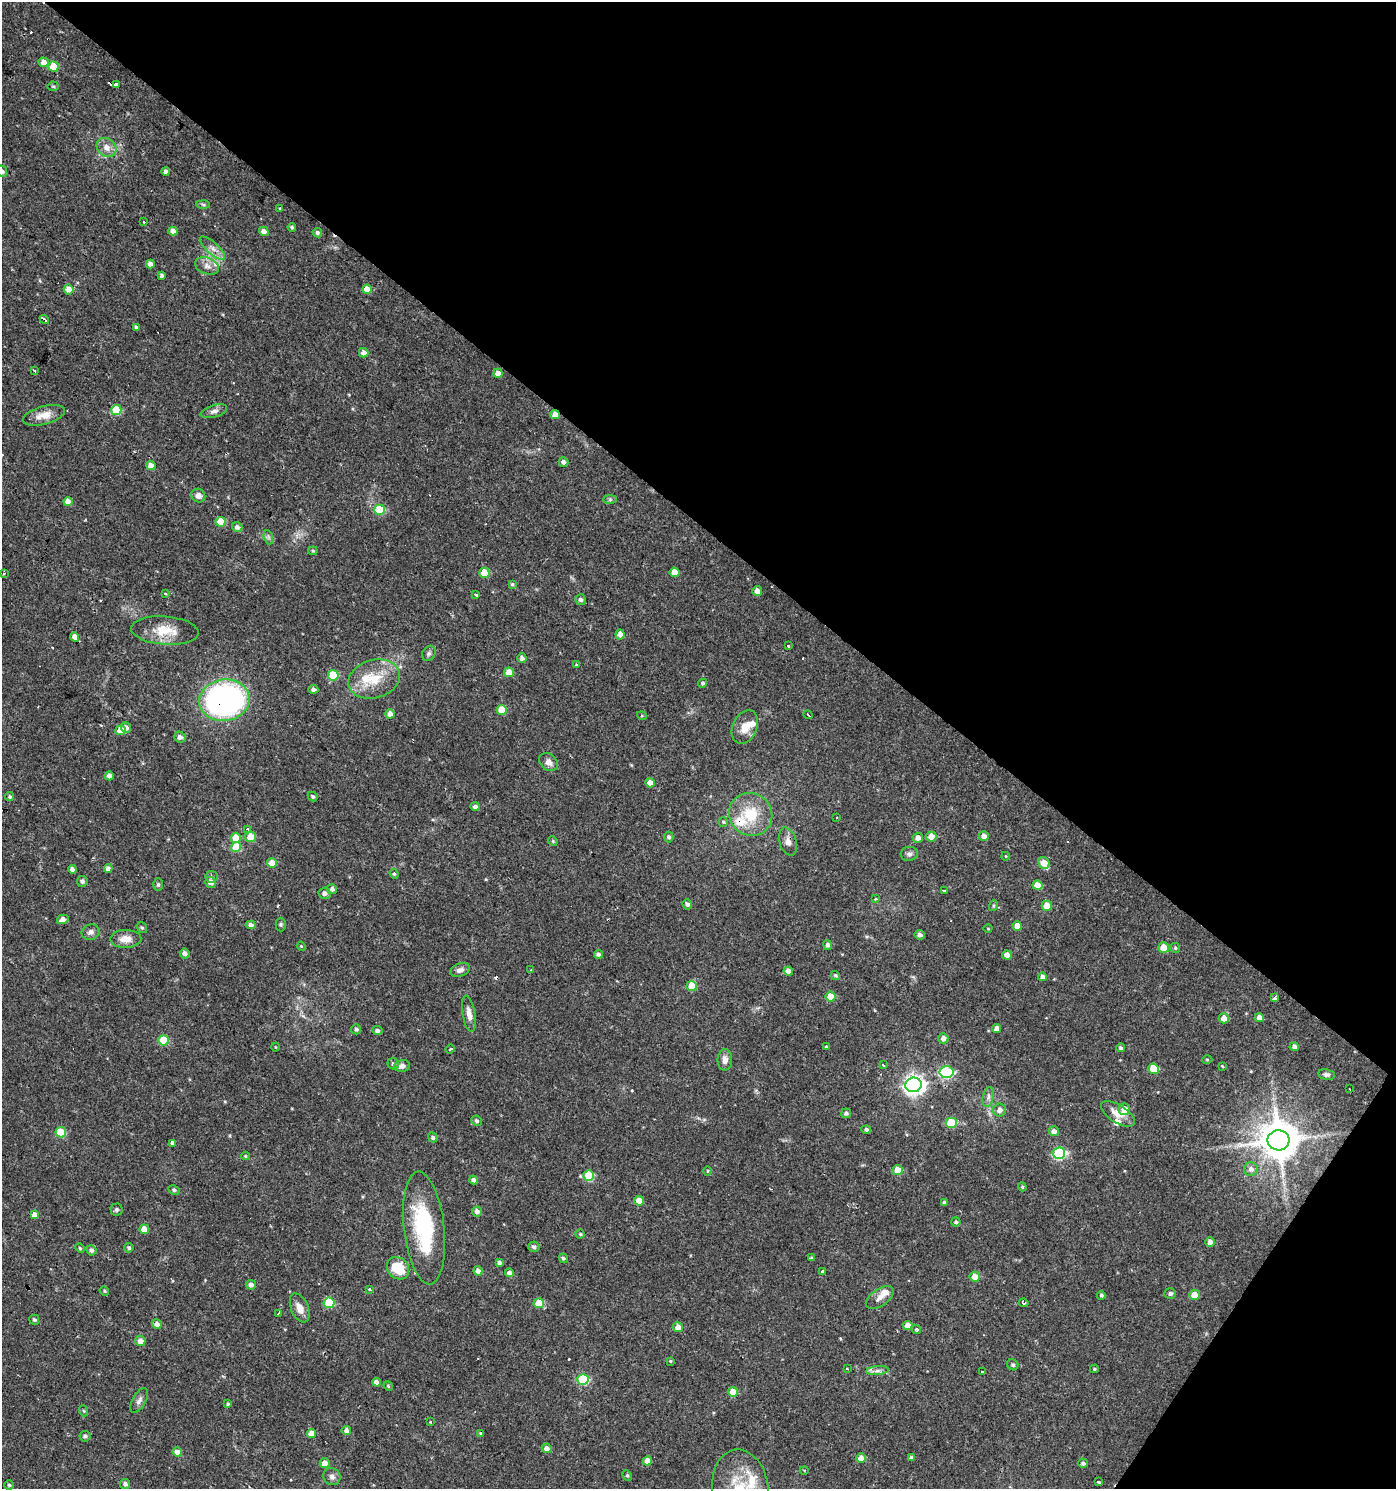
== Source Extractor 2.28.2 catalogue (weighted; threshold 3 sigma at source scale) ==
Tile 8 of 4 x 4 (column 4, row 2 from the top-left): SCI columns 4360-5753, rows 2980-4466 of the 5999 x 5954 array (HDU 1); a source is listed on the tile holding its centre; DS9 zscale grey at full resolution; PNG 1398 x 1491 px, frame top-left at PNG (2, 2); each listed source drawn as its Kron ellipse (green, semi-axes under 4 px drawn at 4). Shown black and unused: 38% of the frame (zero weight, under 2 of 3 exposures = <1% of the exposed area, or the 3 px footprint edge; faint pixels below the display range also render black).
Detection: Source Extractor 2.28.2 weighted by HDU 2 'WHT'; one run over the whole footprint, this tile lists its part. Background 0.0337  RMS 0.0035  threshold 0.0159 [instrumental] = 3 sigma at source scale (4.5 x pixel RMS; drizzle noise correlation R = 1.50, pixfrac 1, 0.0396/0.0396 arcsec/px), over >= 5 px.
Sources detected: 266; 1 inside a brighter object's white glare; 9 cosmic-ray / hot-pixel residue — neither listed nor drawn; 8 inside a brighter listed object's ellipse — not listed separately; the other 248 listed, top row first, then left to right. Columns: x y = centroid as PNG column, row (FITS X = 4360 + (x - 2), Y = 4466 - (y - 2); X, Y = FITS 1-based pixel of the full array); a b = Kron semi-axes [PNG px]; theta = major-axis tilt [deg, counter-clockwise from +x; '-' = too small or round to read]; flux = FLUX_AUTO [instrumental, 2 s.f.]
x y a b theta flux
44 62 5 4 - 2.2
53 67 5 5 - 7.5
116 85 3 3 - 3.1
53 86 5 5 - 0.52
107 147 10 9 - 2.8
2 171 6 5 - 1.3
166 171 4 4 - 0.95
203 205 6 4 -2 0.59
279 208 3 3 - 0.85
144 222 3 2 - 0.5
292 227 4 4 - 0.59
173 231 4 4 - 2.1
264 231 5 4 - 2
317 233 5 4 - 0.73
212 248 16 6 -43 2.3
150 264 4 4 - 1.7
207 266 12 8 -20 2.3
162 275 4 4 - 0.86
69 289 5 4 - 2.8
367 289 5 4 - 4.3
44 319 5 3 - 3
136 327 4 3 - 0.53
364 353 5 4 - 1.9
34 370 3 3 - 1.9
498 373 4 4 - 2.4
116 410 5 5 - 13
214 411 13 6 16 1.5
555 414 5 4 - 2.6
44 415 21 9 15 4.2
563 462 5 4 - 1.3
151 466 4 4 - 3.5
198 496 7 6 - 1.9
610 499 7 4 0 0.58
68 501 4 4 - 2.7
380 510 5 5 - 15
221 522 5 5 - 8.8
237 527 5 5 - 1.4
268 537 7 4 -71 0.83
313 551 4 4 - 0.4
675 572 5 5 - 4.9
484 573 5 5 - 6.3
3 574 3 3 - 0.47
512 584 4 4 - 0.47
757 591 5 4 - 2.2
165 594 3 3 - 1.1
475 594 3 3 - 4.6
581 600 5 5 - 1
165 631 34 14 -4 8.1
620 634 5 4 - 2
75 637 4 4 - 2.6
788 646 3 2 - 0.33
429 653 8 6 58 0.85
522 658 5 4 - 1.2
576 665 3 3 - 1.8
509 672 5 5 - 4.1
333 675 5 5 - 12
374 679 26 19 16 11
703 683 4 4 - 0.61
313 689 5 4 - 1.1
224 700 25 20 8 97
502 710 5 5 - 6.6
390 714 4 4 - 2.7
808 715 5 2 - 0.94
642 716 5 3 - 0.3
745 727 17 12 65 4.7
126 728 6 5 - 1.6
120 730 5 5 - 5.7
180 737 6 5 - 1.4
549 762 10 8 -45 1.9
109 776 4 4 - 1.8
650 783 4 4 - 3.3
313 796 5 4 - 0.65
10 797 4 4 - 0.49
475 807 5 4 - 1.3
751 814 22 21 - 12
836 818 3 3 - 0.66
723 822 4 4 - 0.58
248 829 4 3 - 0.39
931 836 5 5 - 4
984 836 5 4 - 2
251 837 5 5 - 3.9
669 837 5 5 - 0.82
236 838 5 5 - 6.2
918 838 5 5 - 1.9
553 841 5 4 - 0.4
788 842 14 8 -74 2.3
236 847 5 5 - 10
909 854 8 7 - 1.2
1005 856 4 3 - 0.28
272 863 5 4 - 5.2
1044 863 6 5 - 4.2
108 868 4 4 - 1.5
72 869 4 4 - 1.2
394 874 5 4 - 0.42
211 877 6 6 - 0.68
82 881 5 5 - 0.95
211 882 5 5 - 2.1
158 885 6 5 - 0.69
1037 885 5 4 - 4.7
332 889 5 5 - 1.2
944 891 3 3 - 2.3
325 893 6 5 - 1.3
875 899 3 3 - 0.52
687 904 5 4 - 1
993 906 5 3 - 0.42
1047 906 5 5 - 5.2
63 919 6 4 15 1.7
281 924 7 5 -89 0.62
251 925 5 4 - 1.1
1017 926 5 4 - 3.4
142 928 6 4 -54 0.57
988 929 4 3 - 0.28
91 932 9 7 19 1.5
920 935 5 5 - 1.1
126 939 15 9 1 3.9
827 945 5 4 - 0.97
301 946 4 3 - 0.34
1164 948 5 5 - 6.4
1175 948 5 5 - 0.54
185 953 5 4 - 1.3
598 954 4 4 - 1.1
1007 955 5 4 - 2.4
460 970 10 6 19 1.6
531 970 3 3 - 0.48
788 971 4 4 - 1.9
835 975 5 4 - 0.57
1042 977 4 4 - 1.5
692 986 5 5 - 8.1
831 997 5 5 - 6.2
1275 998 3 3 - 4.9
469 1014 18 6 -80 2.7
1224 1018 5 5 - 3.1
1259 1018 4 4 - 2.2
356 1029 5 5 - 0.8
997 1029 4 4 - 2.1
377 1031 5 4 - 1
943 1038 5 5 - 1.9
163 1040 5 5 - 13
275 1047 4 3 - 0.27
826 1047 3 3 - 0.42
1294 1047 4 4 - 1.1
1121 1048 4 4 - 0.78
450 1049 5 3 - 0.49
725 1060 11 7 89 2.3
1207 1060 5 3 - 0.4
393 1064 6 5 - 0.9
883 1065 4 3 - 0.42
402 1066 8 6 13 1.8
1222 1066 3 3 - 0.45
1153 1069 5 5 - 9.4
947 1072 7 6 - 29
1327 1075 8 5 -10 1
914 1085 8 7 - 200
1349 1089 3 2 - 0.29
988 1097 10 5 77 1.3
1124 1109 6 5 - 4.2
1000 1110 6 6 - 1.7
846 1113 5 4 - 0.9
1118 1114 19 9 -32 4.1
476 1121 5 5 - 0.7
951 1123 5 5 - 13
866 1130 5 4 - 0.81
1054 1131 5 5 - 1.8
61 1132 5 5 - 12
433 1137 5 4 - 0.8
1278 1140 11 10 - 1200
173 1143 4 3 - 19
1059 1153 6 5 - 36
245 1156 4 4 - 0.41
1251 1169 7 6 - 1.5
898 1170 5 5 - 6.7
708 1171 5 3 - 0.31
589 1175 5 5 - 14
474 1180 4 4 - 1.2
1022 1187 4 4 - 0.46
174 1190 6 4 -28 0.75
639 1201 5 4 - 4.5
945 1203 4 3 - 0.91
117 1209 6 6 - 0.7
477 1211 5 5 - 1.5
34 1215 4 4 - 3
956 1222 4 4 - 0.72
424 1228 56 20 -84 29
144 1229 5 4 - 4.5
580 1234 4 4 - 0.46
1210 1242 5 5 - 2.4
534 1247 5 5 - 0.97
80 1248 5 4 - 0.4
129 1248 5 4 - 0.71
91 1250 5 5 - 0.92
563 1258 5 4 - 0.69
811 1258 4 3 - 0.39
499 1262 4 4 - 0.98
398 1268 12 10 -46 9.7
478 1271 4 4 - 1.8
823 1271 3 3 - 3
510 1273 5 4 - 1.7
975 1277 5 5 - 4.3
251 1285 5 5 - 1.6
369 1289 3 3 - 0.79
104 1291 5 4 - 0.5
1170 1293 6 5 - 0.94
1101 1295 4 4 - 0.65
1194 1295 5 5 - 4.3
880 1297 16 8 35 2.3
329 1303 5 5 - 14
539 1303 5 5 - 6.5
1024 1303 5 3 - 0.68
300 1308 15 8 -67 3.4
278 1313 3 3 - 1.6
34 1320 5 5 - 0.68
157 1324 5 4 - 1.5
908 1325 5 4 - 3
678 1327 5 5 - 2.5
916 1329 5 3 - 0.78
140 1341 5 5 - 2.1
670 1361 4 3 - 0.37
1013 1365 6 5 - 0.68
847 1368 3 2 - 0.57
1094 1369 4 4 - 0.46
877 1371 11 4 5 1.3
982 1372 3 3 - 2.1
583 1379 6 5 - 22
377 1382 4 4 - 2.2
388 1386 5 4 - 0.47
733 1392 5 5 - 5.5
139 1400 14 6 61 1.5
228 1404 4 3 - 0.48
84 1411 5 3 - 0.36
430 1422 3 3 - 1
346 1431 5 5 - 1.8
480 1433 4 3 - 0.65
311 1434 4 4 - 4.1
85 1436 5 5 - 0.95
547 1448 5 4 - 1.9
177 1452 5 4 - 2.5
911 1457 4 3 - 0.8
861 1458 5 4 - 3.6
647 1461 4 4 - 2.7
325 1463 5 5 - 2.7
1083 1463 5 4 - 0.83
804 1470 4 3 - 0.38
627 1475 6 4 -63 0.55
332 1477 9 8 - 1.4
1098 1482 3 3 - 2.1
125 1484 5 5 - 1.1
9 1485 4 4 - 0.57
740 1488 39 28 -82 18
Overlapping masked pixels (flux is a lower limit): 4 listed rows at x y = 44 319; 555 414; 224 700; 788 842
Isophote crosses this tile's border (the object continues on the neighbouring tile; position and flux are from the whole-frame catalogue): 2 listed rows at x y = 2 171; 740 1488